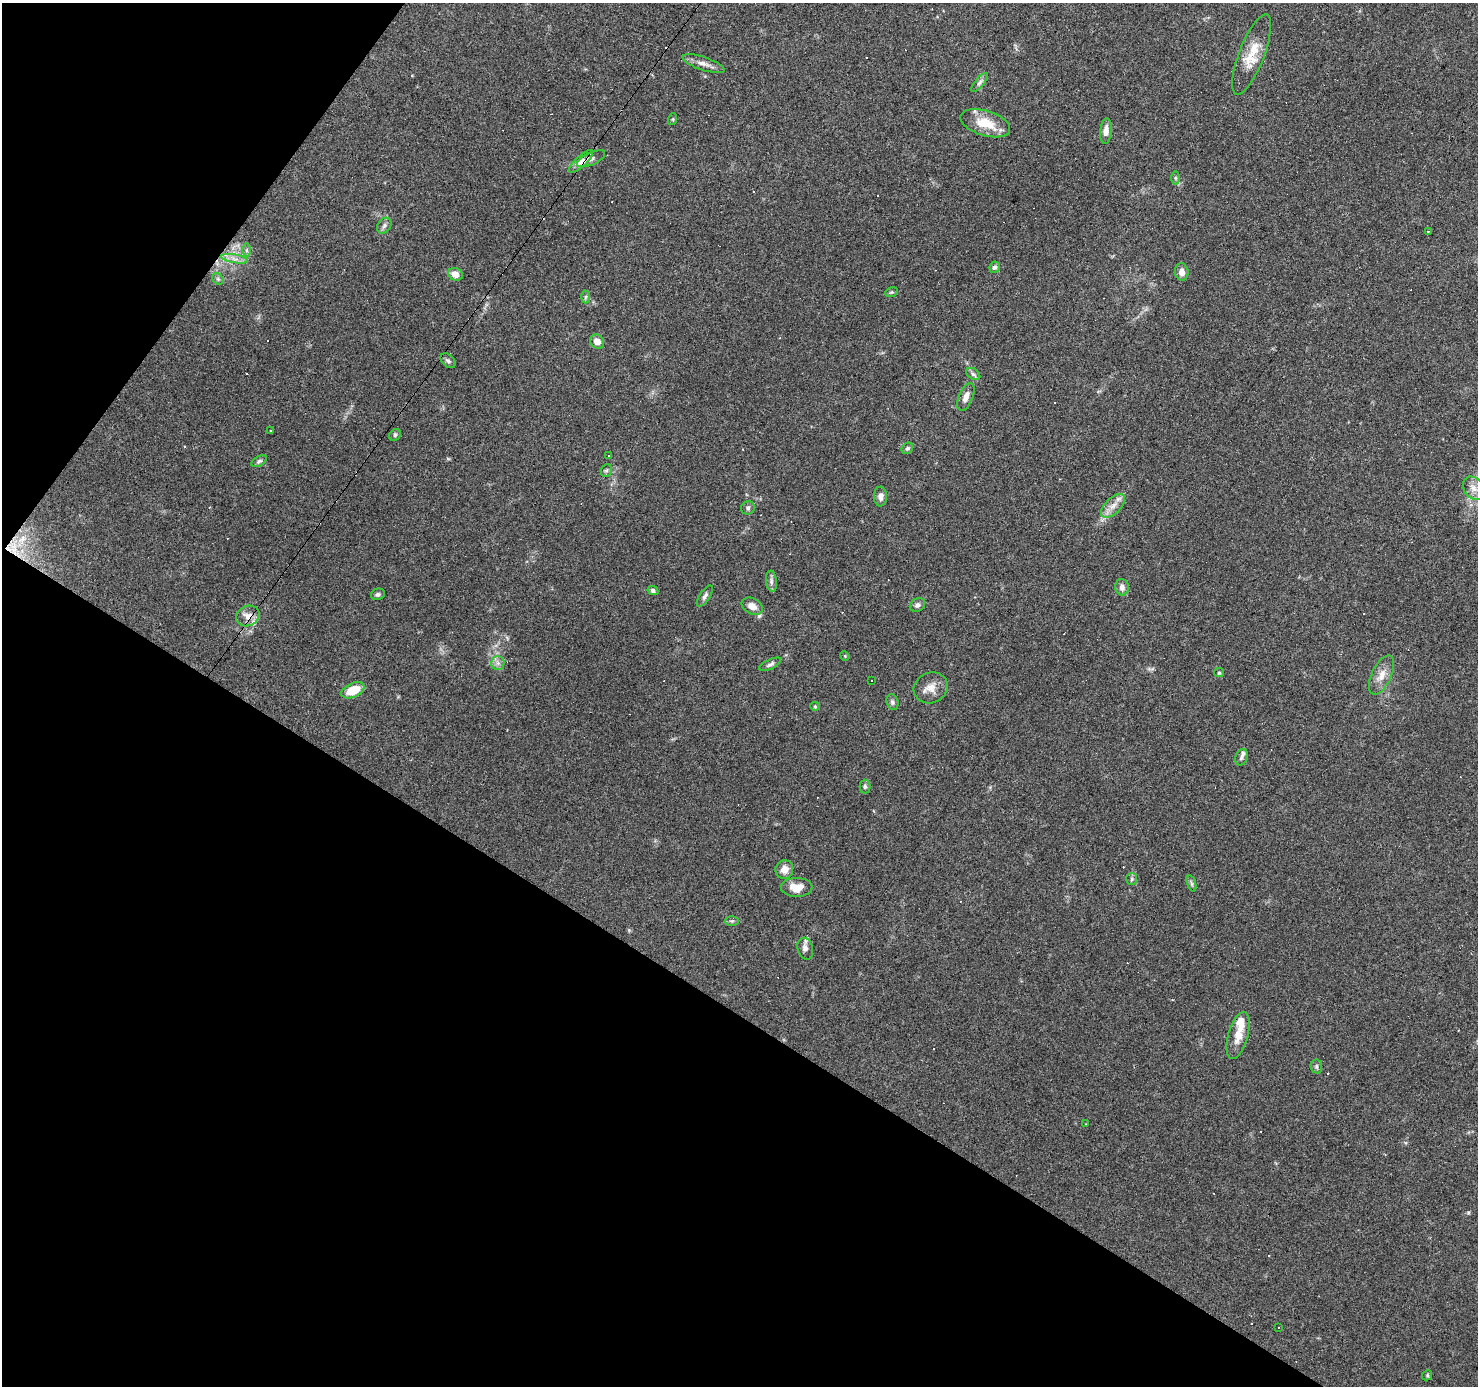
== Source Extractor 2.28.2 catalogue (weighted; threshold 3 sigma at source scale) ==
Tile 9 of 4 x 4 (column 1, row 3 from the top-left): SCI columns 1-1476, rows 1567-2950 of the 5908 x 5969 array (HDU 1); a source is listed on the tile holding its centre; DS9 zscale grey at full resolution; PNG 1480 x 1388 px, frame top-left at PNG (2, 3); each listed source drawn as its Kron ellipse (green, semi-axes under 4 px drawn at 4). Shown black and unused: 33% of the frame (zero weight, under 3 of 6 exposures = <1% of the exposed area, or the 3 px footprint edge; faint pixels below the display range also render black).
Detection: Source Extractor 2.28.2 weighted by HDU 2 'WHT'; one run over the whole footprint, this tile lists its part. Background 0.075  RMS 0.0042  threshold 0.017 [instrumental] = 3 sigma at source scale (4.09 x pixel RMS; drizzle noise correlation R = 1.36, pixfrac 0.8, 0.0396/0.0396 arcsec/px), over >= 5 px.
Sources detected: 112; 45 cosmic-ray / hot-pixel residue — neither listed nor drawn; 3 inside a brighter listed object's ellipse — not listed separately; the other 64 listed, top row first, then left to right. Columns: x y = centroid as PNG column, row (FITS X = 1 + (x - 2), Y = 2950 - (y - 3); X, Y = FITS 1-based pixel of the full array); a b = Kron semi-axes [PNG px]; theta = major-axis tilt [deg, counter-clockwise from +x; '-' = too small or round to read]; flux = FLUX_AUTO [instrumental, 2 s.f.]
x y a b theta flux
1252 54 43 12 69 9.4
703 64 22 6 -18 2.8
980 82 12 4 50 1.1
673 119 6 4 72 0.4
985 123 26 12 -17 10
1106 131 13 5 85 2.3
591 159 15 6 24 2.1
581 161 15 5 43 2.5
1175 178 6 4 -90 0.56
384 226 8 6 57 1.2
1429 231 3 3 - 0.38
246 250 7 4 90 0.85
235 259 13 4 -10 1.8
995 267 6 5 - 1.2
1182 272 8 7 - 2.3
455 274 7 6 - 3.2
218 279 6 5 - 0.75
892 292 6 4 11 0.53
586 297 6 4 88 0.57
597 341 7 6 - 2.8
448 361 9 6 -44 0.95
973 374 8 5 -36 0.94
966 397 15 7 67 2.3
270 431 2 2 - 0.32
395 435 6 5 - 0.64
907 448 6 5 - 0.71
608 456 3 3 - 1
259 461 8 4 32 0.82
606 470 7 5 67 0.69
1474 488 13 9 -53 2.8
880 497 10 6 -87 1.7
1113 506 15 7 45 3.3
748 508 7 6 - 0.9
771 581 10 5 -83 1.2
1122 587 8 6 -81 2
653 591 5 4 - 1.1
378 594 7 5 22 0.84
705 596 12 5 56 1.2
917 605 8 6 33 1.2
752 606 11 7 -28 3
248 616 12 10 28 3.2
845 656 5 4 - 0.38
498 663 7 6 - 1.4
770 664 12 5 25 1.1
1219 673 5 4 - 0.46
1382 675 21 9 64 4.2
871 681 3 3 - 1.2
931 688 17 15 27 4.4
353 690 12 7 24 8.4
892 702 8 6 -75 0.98
815 706 5 4 - 0.44
1242 757 8 6 69 1.1
865 786 7 5 -89 0.82
784 870 9 9 - 3
1132 879 6 5 - 0.68
1192 884 8 3 -71 0.67
797 887 15 9 0 5.1
732 921 7 4 0 0.72
805 949 11 7 -74 2
1238 1035 24 10 75 5.4
1316 1066 7 5 -83 0.77
1086 1124 2 2 - 0.27
1278 1327 3 2 - 0.25
1427 1375 5 4 - 0.49
Overlapping masked pixels (flux is a lower limit): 2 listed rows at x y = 581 161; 248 616